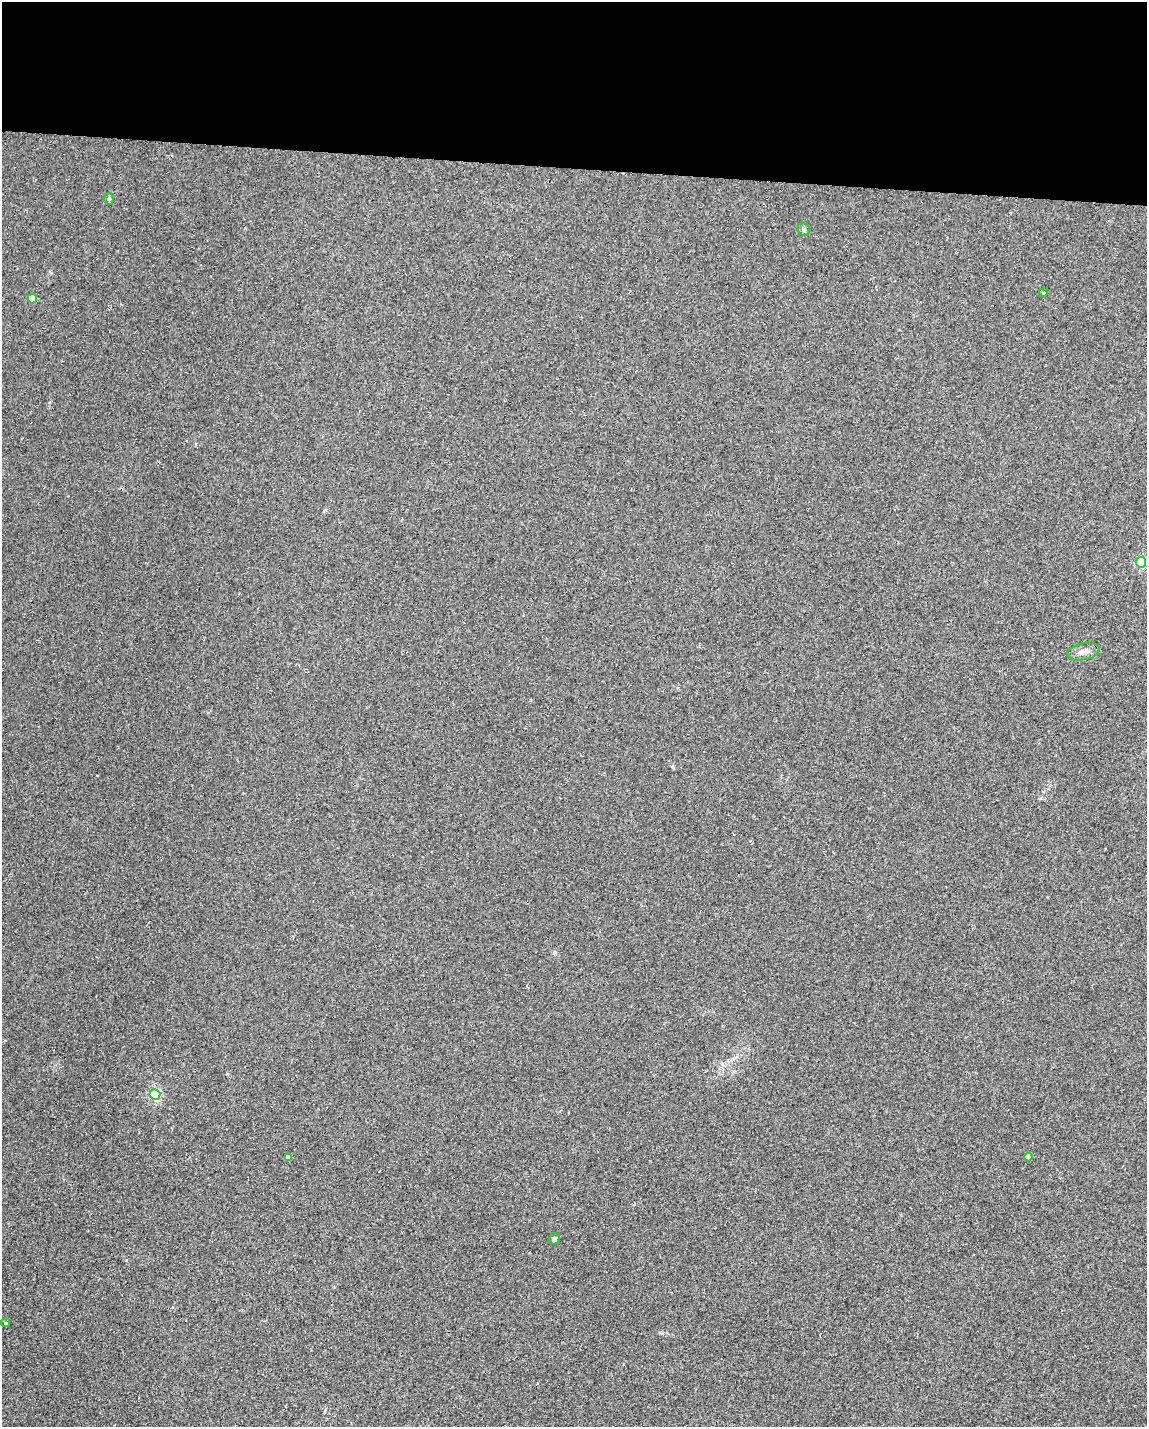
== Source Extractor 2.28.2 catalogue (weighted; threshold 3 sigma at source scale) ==
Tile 3 of 4 x 3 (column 3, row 1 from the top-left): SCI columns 2328-3472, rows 3075-4499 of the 4651 x 4613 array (HDU 1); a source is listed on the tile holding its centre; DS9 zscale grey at full resolution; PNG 1149 x 1429 px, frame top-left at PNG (2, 2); each listed source drawn as its Kron ellipse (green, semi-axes under 4 px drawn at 4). Shown black and unused: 12% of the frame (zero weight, under 2 of 3 exposures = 2% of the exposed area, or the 3 px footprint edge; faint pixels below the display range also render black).
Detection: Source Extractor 2.28.2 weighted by HDU 2 'WHT'; one run over the whole footprint, this tile lists its part. Background 0.029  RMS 0.0075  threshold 0.0335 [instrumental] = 3 sigma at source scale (4.5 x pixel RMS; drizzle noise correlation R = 1.50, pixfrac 1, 0.05/0.05 arcsec/px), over >= 5 px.
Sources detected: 11; all 11 listed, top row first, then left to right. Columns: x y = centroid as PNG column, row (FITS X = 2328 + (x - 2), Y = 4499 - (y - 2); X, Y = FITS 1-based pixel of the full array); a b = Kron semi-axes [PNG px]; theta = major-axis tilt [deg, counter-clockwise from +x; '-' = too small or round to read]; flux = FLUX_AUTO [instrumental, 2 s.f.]
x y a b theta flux
109 199 6 5 - 1.4
804 229 7 6 - 1.7
1043 293 4 4 - 0.87
32 299 5 4 - 15
1141 562 5 5 - 67
1083 652 16 8 13 5
155 1094 5 5 - 91
288 1157 4 4 - 3.8
1028 1157 4 4 - 5.9
554 1239 6 5 - 1.4
5 1323 5 4 - 0.98